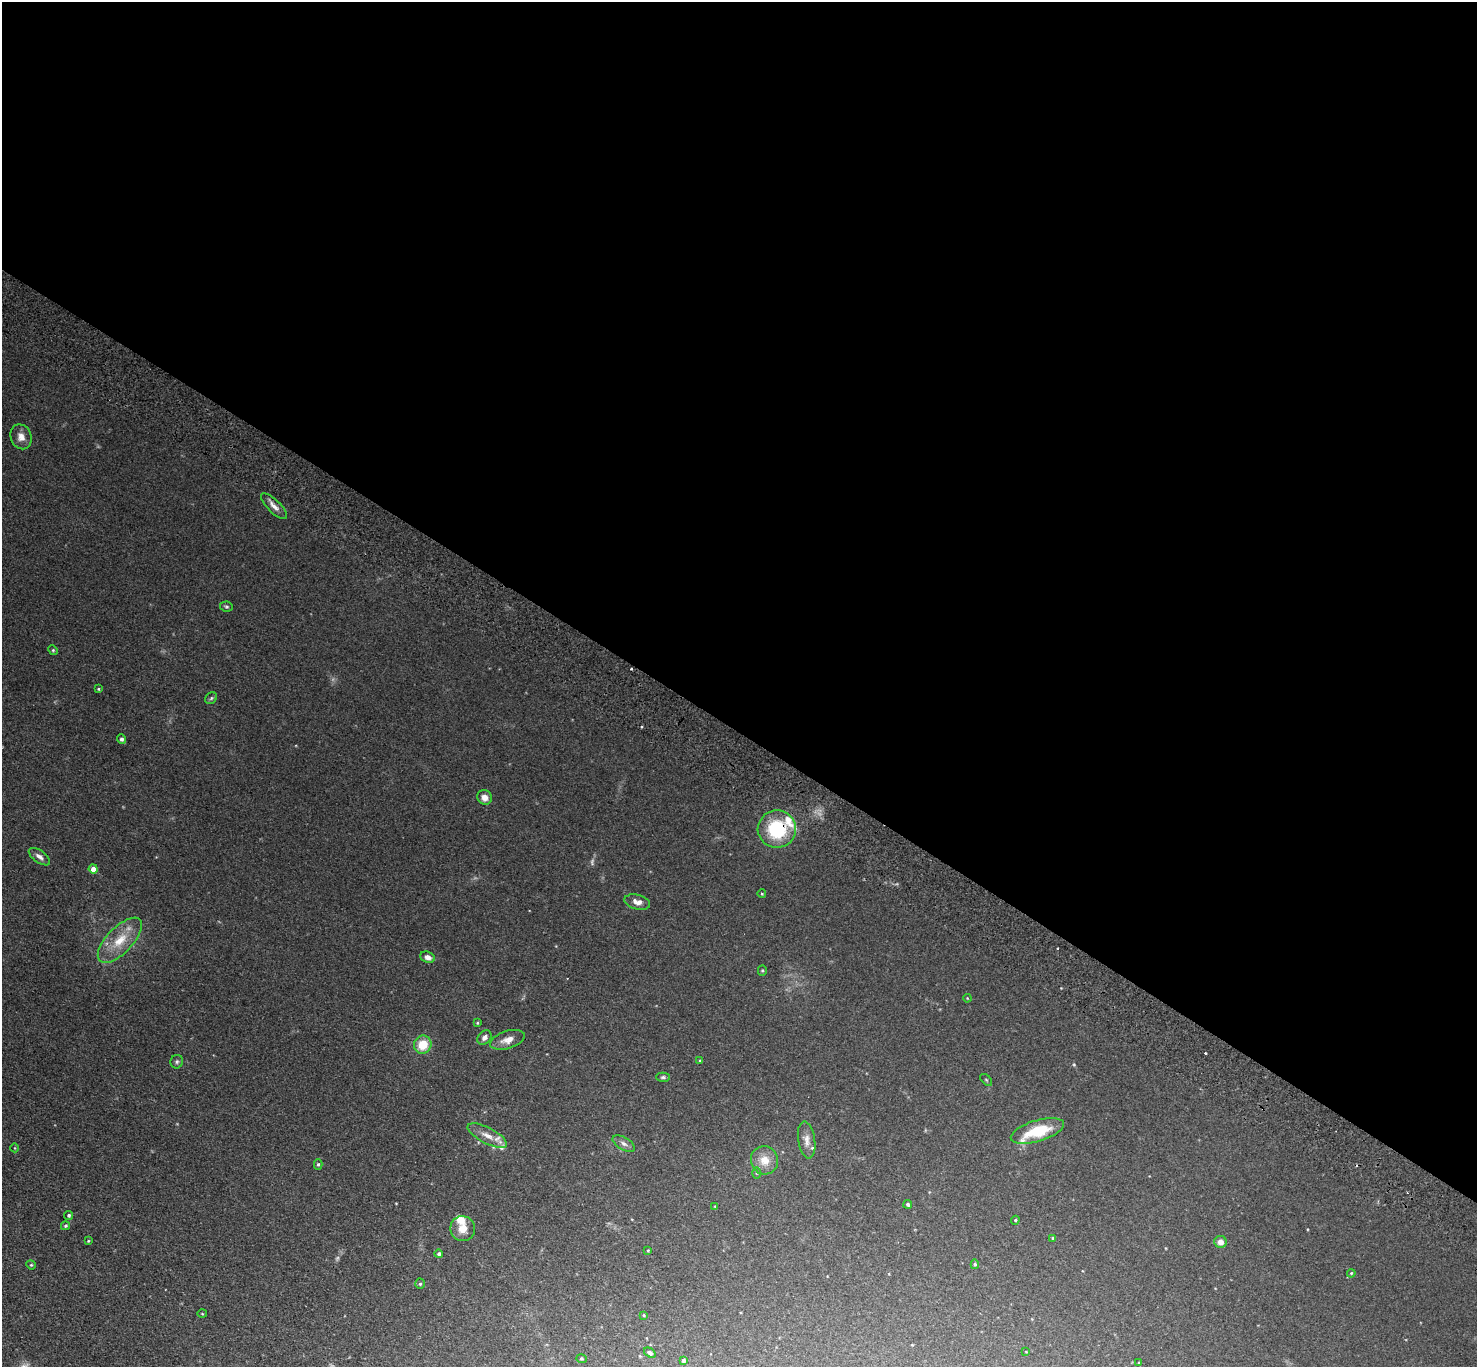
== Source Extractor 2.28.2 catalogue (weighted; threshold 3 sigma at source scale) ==
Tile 3 of 4 x 4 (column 3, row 1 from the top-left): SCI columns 2989-4463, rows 4299-5663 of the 5975 x 6006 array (HDU 1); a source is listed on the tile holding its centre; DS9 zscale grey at full resolution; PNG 1479 x 1369 px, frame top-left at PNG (2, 2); each listed source drawn as its Kron ellipse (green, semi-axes under 4 px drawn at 4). Shown black and unused: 54% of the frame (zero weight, under 2 of 3 exposures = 3% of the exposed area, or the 3 px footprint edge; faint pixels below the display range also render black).
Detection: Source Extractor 2.28.2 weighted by HDU 2 'WHT'; one run over the whole footprint, this tile lists its part. Background 0.0978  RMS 0.012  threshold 0.0537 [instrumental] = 3 sigma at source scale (4.5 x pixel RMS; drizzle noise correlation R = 1.50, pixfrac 1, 0.05/0.05 arcsec/px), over >= 5 px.
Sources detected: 66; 2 too faint to see at this stretch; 4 cosmic-ray / hot-pixel residue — neither listed nor drawn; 5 inside a brighter listed object's ellipse — not listed separately; the other 55 listed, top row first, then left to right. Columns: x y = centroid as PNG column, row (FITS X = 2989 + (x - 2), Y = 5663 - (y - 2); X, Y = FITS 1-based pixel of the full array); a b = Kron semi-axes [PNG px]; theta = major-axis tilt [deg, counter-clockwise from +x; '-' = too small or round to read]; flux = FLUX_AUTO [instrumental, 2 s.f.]
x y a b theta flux
21 437 13 10 -68 9.3
274 506 17 6 -44 7.1
226 606 6 5 - 1.9
53 650 5 4 - 1.4
98 689 3 3 - 1.2
211 698 6 5 - 1.9
121 739 5 4 - 2.6
485 797 8 7 - 7.4
777 829 19 18 - 70
39 857 12 6 -36 5.1
93 869 4 4 - 9.7
762 894 4 3 - 1.1
637 902 13 7 -14 7.7
120 940 29 13 46 29
428 957 7 5 -24 6.7
762 970 5 4 - 1.5
967 998 4 3 - 0.91
477 1023 4 4 - 1
484 1038 8 6 46 4.7
508 1040 18 9 17 9.8
423 1045 9 8 - 24
700 1061 3 3 - 1.2
177 1062 7 6 - 2.3
663 1077 7 4 1 2.2
986 1080 7 3 -45 1.2
1037 1131 27 10 17 42
487 1136 22 8 -27 13
807 1140 18 8 -81 8.2
624 1144 12 6 -30 4.4
15 1148 4 3 - 0.81
764 1160 14 13 - 15
318 1164 5 4 - 1.6
756 1173 6 4 -89 1.3
908 1204 4 4 - 2.1
715 1207 4 2 - 0.79
69 1215 5 4 - 1.8
1015 1220 4 4 - 1.4
65 1226 4 4 - 1.6
463 1229 12 12 - 13
1053 1238 4 3 - 1.6
88 1241 3 3 - 1
1220 1242 6 6 - 7.5
648 1250 4 4 - 1.1
439 1254 4 4 - 2.5
975 1264 5 4 - 1.8
31 1265 5 4 - 1.3
1351 1273 4 3 - 1.2
420 1284 5 4 - 1.9
202 1314 5 3 - 1.1
644 1315 4 4 - 1.2
1026 1352 4 2 - 0.72
650 1353 6 4 -36 3.3
581 1359 5 3 - 1.3
683 1360 4 4 - 2.7
1139 1362 4 2 - 0.78
Overlapping masked pixels (flux is a lower limit): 1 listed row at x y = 777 829